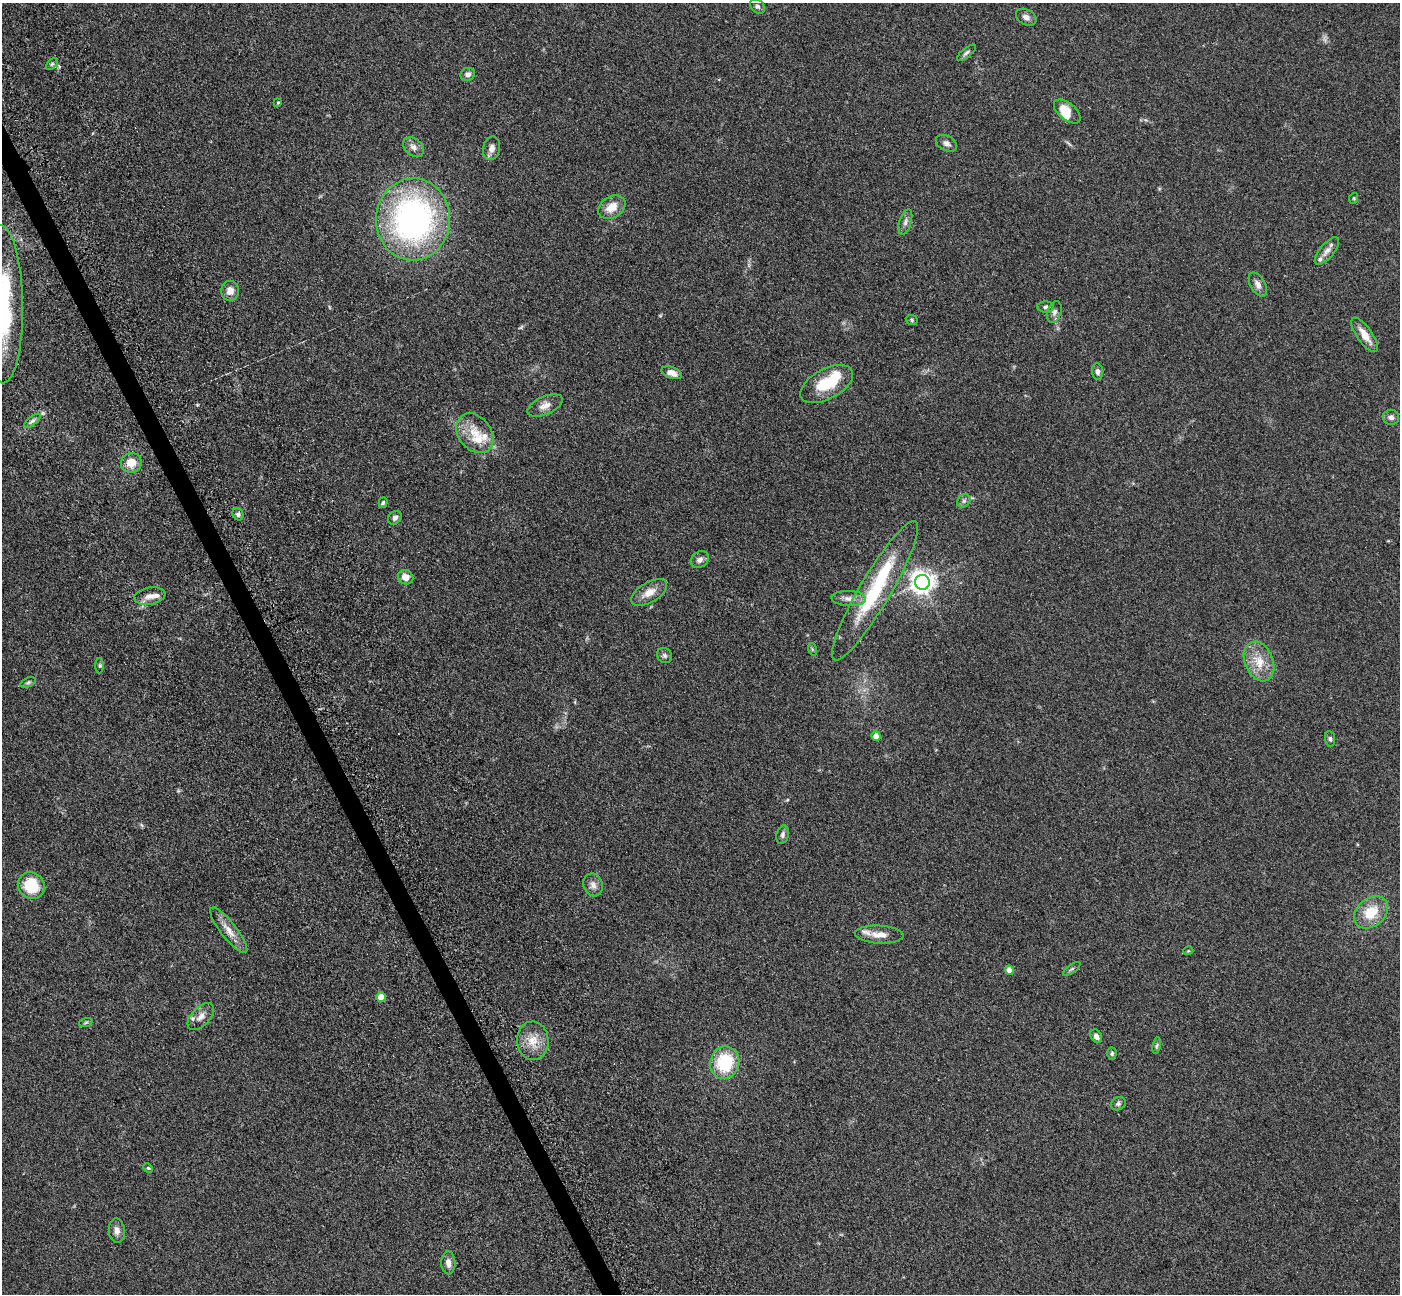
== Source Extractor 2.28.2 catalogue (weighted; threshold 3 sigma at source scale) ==
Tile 11 of 4 x 4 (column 3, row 3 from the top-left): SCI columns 2955-4352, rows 1764-3055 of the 5911 x 5897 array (HDU 1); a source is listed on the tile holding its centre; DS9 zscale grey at full resolution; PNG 1402 x 1296 px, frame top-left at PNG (2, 3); each listed source drawn as its Kron ellipse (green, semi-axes under 4 px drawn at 4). Shown black and unused: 1% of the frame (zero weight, under 3 of 5 exposures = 10% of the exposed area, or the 3 px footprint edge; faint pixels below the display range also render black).
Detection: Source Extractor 2.28.2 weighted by HDU 2 'WHT'; one run over the whole footprint, this tile lists its part. Background 0.245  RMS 0.0081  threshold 0.0366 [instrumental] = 3 sigma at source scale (4.5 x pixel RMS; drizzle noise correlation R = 1.50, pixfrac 1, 0.05/0.05 arcsec/px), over >= 5 px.
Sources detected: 78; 2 inside a brighter object's white glare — neither listed nor drawn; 7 inside a brighter listed object's ellipse — not listed separately; the other 69 listed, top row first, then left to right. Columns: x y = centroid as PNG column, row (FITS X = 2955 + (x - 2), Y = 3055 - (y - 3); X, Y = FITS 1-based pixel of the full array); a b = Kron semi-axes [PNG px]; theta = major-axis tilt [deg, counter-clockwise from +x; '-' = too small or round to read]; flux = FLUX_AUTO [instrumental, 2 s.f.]
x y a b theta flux
757 6 8 6 -42 2.1
1026 17 11 7 -30 3.5
967 53 11 4 39 2
52 64 7 4 45 1.3
468 74 7 6 - 3.1
278 102 3 3 - 0.63
1067 112 16 8 -39 12
946 143 11 7 -28 3
414 147 11 8 -41 4.3
492 148 12 8 76 4.4
1354 198 5 3 - 0.81
612 207 14 10 32 10
413 219 41 37 87 230
905 222 13 6 73 3
1327 251 17 7 50 4.7
1258 284 13 7 -61 4.2
230 291 10 9 - 6
2 304 79 21 -89 95
1046 307 8 5 -3 2
1054 312 11 7 70 2.9
912 320 6 5 - 1.2
1365 335 20 7 -56 9.1
1097 371 8 5 -82 2.6
672 373 10 5 -20 5.3
827 384 29 15 29 30
545 405 19 9 23 6.1
1391 417 8 7 - 2.7
32 421 10 4 39 2
475 433 22 16 -52 16
131 463 10 9 - 10
964 501 7 6 - 1.9
383 503 5 4 - 1.1
238 514 6 5 - 1.8
395 518 7 6 - 2.6
700 560 10 7 39 3.4
406 577 8 7 - 6.6
922 582 7 7 - 590
875 591 80 15 60 60
649 592 20 10 31 9
150 596 16 8 10 6.3
849 598 17 7 -2 5.4
812 649 6 4 -72 1
664 655 8 7 - 2
1259 661 20 14 -67 15
100 666 8 4 -90 1.1
28 682 8 5 21 1.4
876 736 4 4 - 6.8
1330 739 8 5 -82 1.7
783 835 9 6 75 2.4
593 885 12 9 -69 4.3
31 886 14 12 -46 27
1371 912 19 14 39 19
229 930 28 8 -52 9.1
879 935 24 9 -3 9.5
1188 951 5 3 - 0.64
1072 969 10 2 35 1.2
1009 970 4 4 - 8
381 997 5 4 - 11
201 1017 16 9 46 5.2
86 1022 7 4 19 1.1
1096 1036 7 5 -58 3.2
533 1041 19 16 -88 13
1157 1046 8 4 81 1.2
1112 1054 6 4 87 1.2
725 1063 16 14 72 39
1118 1104 8 6 25 1.9
148 1168 5 4 - 0.82
117 1231 12 8 -84 4
448 1263 11 7 -89 4.3
Isophote crosses this tile's border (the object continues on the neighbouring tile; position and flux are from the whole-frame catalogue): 1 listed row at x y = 2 304